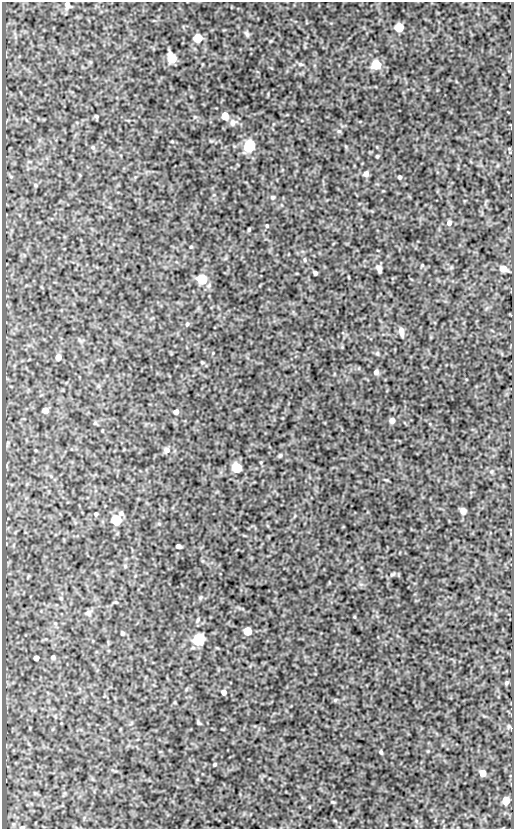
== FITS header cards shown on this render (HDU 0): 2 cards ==
NAXIS1  =                  512
NAXIS2  =                  827

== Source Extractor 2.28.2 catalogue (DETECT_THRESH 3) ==
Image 512 x 827 px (HDU 0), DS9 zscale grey, 1 PNG px = 1 image px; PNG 516 x 831 px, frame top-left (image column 1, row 827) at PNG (2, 2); no overlay
Background 87.8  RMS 0.52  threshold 1.57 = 3 sigma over >= 5 px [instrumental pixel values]
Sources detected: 64; all 64 listed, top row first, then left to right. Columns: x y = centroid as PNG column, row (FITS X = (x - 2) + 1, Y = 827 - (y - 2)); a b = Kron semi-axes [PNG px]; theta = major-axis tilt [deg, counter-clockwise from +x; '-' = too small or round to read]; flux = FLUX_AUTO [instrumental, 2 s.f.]
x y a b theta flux
67 5 8 6 -71 190
399 27 5 5 - 2000
247 34 9 5 -61 75
198 38 5 5 - 1500
172 58 6 5 - 1700
300 64 7 5 -1 65
376 65 5 5 - 2300
96 116 4 4 - 50
225 116 6 5 - 600
233 122 10 7 86 140
339 131 6 5 - 54
249 146 7 5 67 4600
93 147 6 5 - 55
377 156 3 3 - 40
366 174 5 5 - 160
400 177 4 3 - 72
35 185 5 4 - 43
273 197 6 5 - 57
449 223 6 5 - 120
267 226 4 4 - 44
249 229 4 3 - 44
191 247 4 4 - 36
305 260 6 4 -85 49
379 269 7 4 -63 140
503 269 6 5 - 490
315 273 4 4 - 100
202 279 6 5 - 3600
187 324 5 4 - 56
401 331 11 5 -81 190
377 353 6 5 - 48
58 357 5 5 - 300
202 362 5 4 - 37
376 372 5 5 - 110
45 410 5 5 - 300
176 412 5 5 - 160
392 420 5 5 - 200
95 423 5 5 - 51
167 450 8 7 - 160
280 455 6 4 62 48
237 468 5 5 - 3300
463 511 5 5 - 170
96 514 4 4 - 50
116 520 6 6 - 3200
179 546 5 4 - 150
125 566 5 4 - 45
392 574 9 4 26 76
61 598 5 3 - 31
88 613 8 8 - 110
198 620 7 4 71 58
247 631 5 5 - 1600
122 633 4 4 - 56
198 640 6 6 - 5900
53 657 4 4 - 76
36 658 5 4 - 170
507 683 5 4 - 52
224 692 5 5 - 200
335 700 5 4 - 39
198 723 5 3 - 50
508 726 7 3 82 43
381 752 4 3 - 60
215 764 4 3 - 47
482 773 5 5 - 500
506 801 5 5 - 810
22 827 5 3 - 63
At the frame edge (FLAGS 8, measured only in part): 2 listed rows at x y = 67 5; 22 827